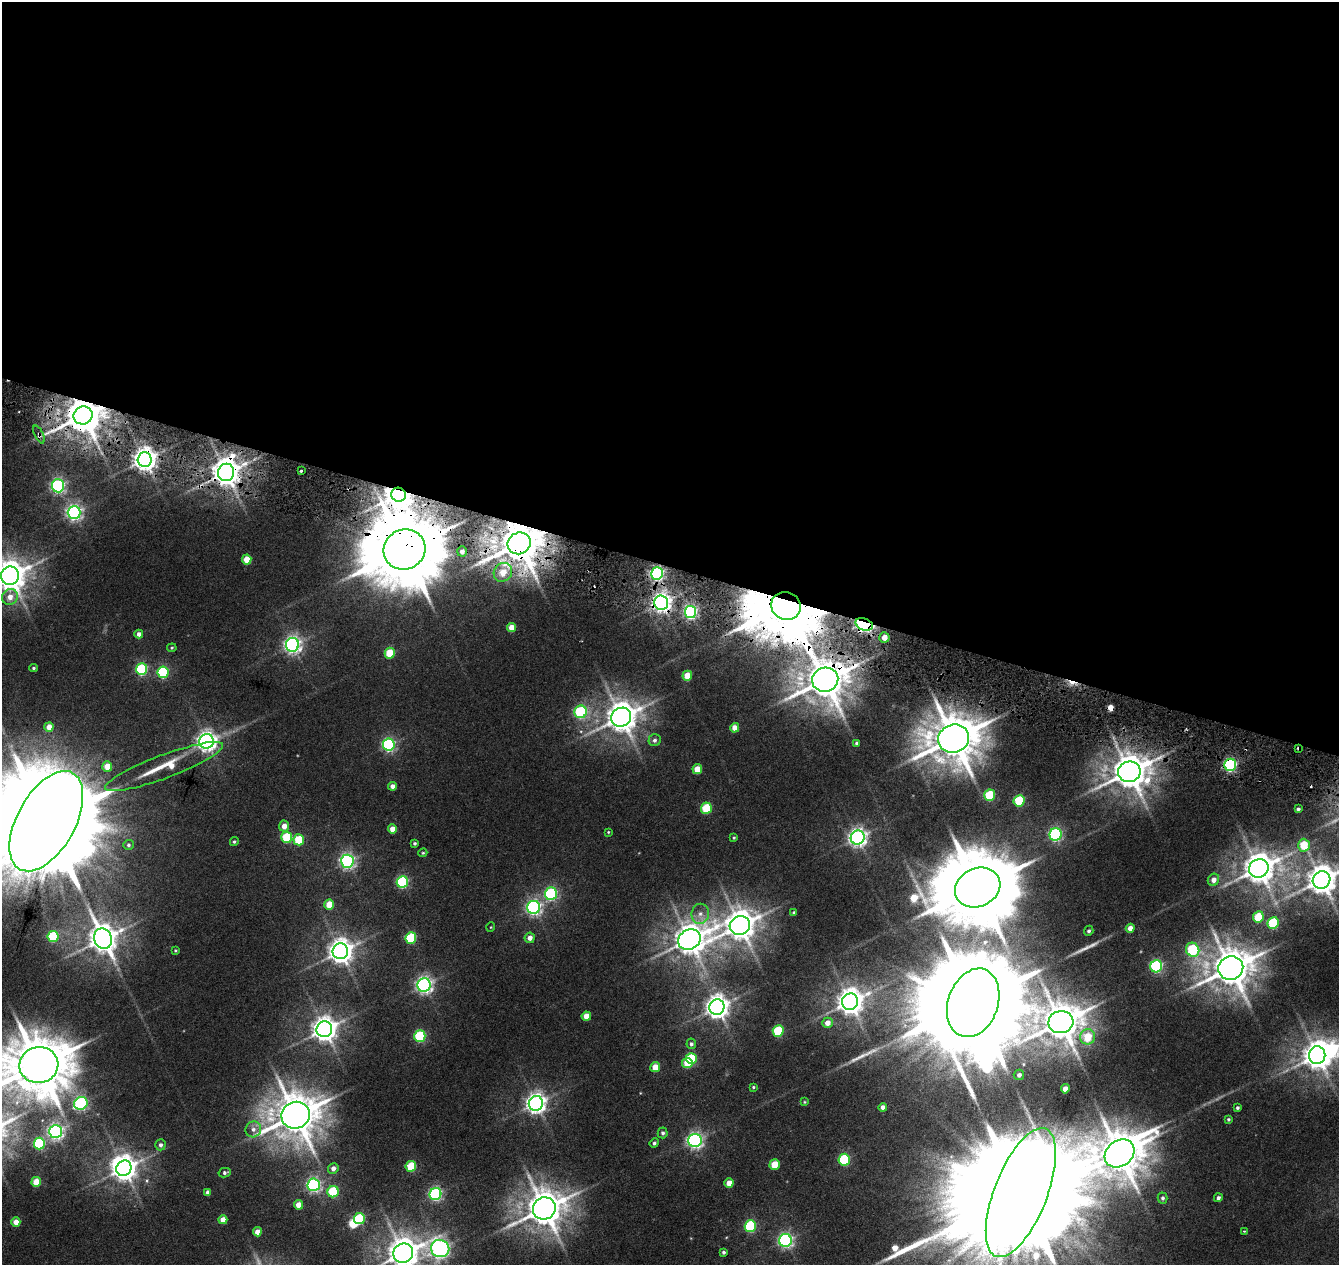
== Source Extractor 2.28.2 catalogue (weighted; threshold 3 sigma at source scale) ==
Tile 3 of 4 x 4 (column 3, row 1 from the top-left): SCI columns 2685-4021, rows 4072-5334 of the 5359 x 5555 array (HDU 1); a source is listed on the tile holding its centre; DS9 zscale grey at full resolution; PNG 1341 x 1267 px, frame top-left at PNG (2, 2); each listed source drawn as its Kron ellipse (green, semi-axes under 4 px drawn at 4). Shown black and unused: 45% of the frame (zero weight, under 3 of 6 exposures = <1% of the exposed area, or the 3 px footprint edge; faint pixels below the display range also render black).
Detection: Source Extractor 2.28.2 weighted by HDU 2 'WHT'; one run over the whole footprint, this tile lists its part. Background 0.0186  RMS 0.0027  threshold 0.0111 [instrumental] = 3 sigma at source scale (4.09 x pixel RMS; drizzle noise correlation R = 1.36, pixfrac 0.8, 0.0396/0.0396 arcsec/px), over >= 5 px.
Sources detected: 164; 5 inside a brighter object's white glare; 3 cosmic-ray / hot-pixel residue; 2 long thin detections or spike segments (spike, bleed or trail) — neither listed nor drawn; the other 154 listed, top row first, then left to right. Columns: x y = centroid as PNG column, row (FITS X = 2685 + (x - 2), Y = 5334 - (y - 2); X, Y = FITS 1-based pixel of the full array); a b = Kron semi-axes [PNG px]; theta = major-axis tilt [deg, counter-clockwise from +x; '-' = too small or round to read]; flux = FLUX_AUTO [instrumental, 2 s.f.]
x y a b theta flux
83 415 9 9 - 700
39 434 9 4 -64 0.6
145 460 7 7 - 190
301 471 4 2 - 0.25
226 472 9 8 - 340
58 486 6 6 - 55
398 495 7 7 - 370
74 512 6 6 - 75
519 543 12 10 27 1000
404 550 21 20 - 2700
462 551 5 5 - 1.4
247 560 5 4 - 4.5
503 572 10 9 - 4.6
657 573 6 6 - 56
10 576 9 9 - 410
10 597 8 7 - 2.3
661 603 7 7 - 130
786 606 15 14 - 2700
691 612 6 6 - 49
864 624 9 6 -20 66
511 628 4 4 - 2.8
139 634 4 4 - 1.1
884 637 5 5 - 2.3
292 645 7 6 - 96
172 648 5 4 - 0.29
390 653 5 5 - 6.8
33 668 4 3 - 0.37
142 669 6 5 - 26
163 672 6 5 - 22
687 676 5 5 - 4.2
825 680 13 12 - 790
581 712 6 6 - 23
621 717 10 9 - 410
49 727 5 4 - 2.5
735 728 5 4 - 2.3
954 738 15 14 - 1100
654 740 6 6 - 0.68
206 741 7 7 - 130
857 743 4 3 - 0.53
389 745 6 6 - 44
1299 748 4 3 - 0.81
1230 765 6 6 - 42
107 766 5 5 - 3.5
164 767 63 11 20 9.7
697 769 5 4 - 3.9
1129 772 11 10 - 590
392 786 4 4 - 1.4
990 795 6 5 - 13
1019 801 6 5 - 13
706 808 5 5 - 10
1298 809 3 3 - 0.45
46 821 55 29 61 17000
284 826 5 5 - 2
392 829 4 4 - 2.5
608 832 4 3 - 0.22
1055 834 6 6 - 45
287 837 6 5 - 13
858 837 7 7 - 110
734 838 4 3 - 0.27
299 840 5 5 - 9.2
234 842 5 4 - 0.39
415 843 3 3 - 0.43
128 845 5 5 - 0.47
1304 845 6 6 - 6.1
423 853 4 4 - 0.28
347 861 6 6 - 67
1259 868 10 9 - 410
1213 880 6 5 - 1.6
1322 880 9 8 - 380
402 882 6 5 - 28
978 887 23 19 25 3000
551 894 6 6 - 35
329 905 5 4 - 5
534 907 6 6 - 66
794 913 3 3 - 0.34
700 914 10 8 79 1.6
1258 917 6 5 - 8.5
1273 923 6 5 - 18
740 925 10 9 - 400
491 927 5 3 - 0.19
1130 928 4 4 - 1.7
1089 931 5 4 - 0.51
53 937 5 5 - 16
411 938 6 5 - 15
530 938 5 5 - 1.5
103 939 10 9 - 330
689 939 12 10 27 400
175 950 4 3 - 0.26
1193 950 7 6 - 19
340 951 8 7 - 230
1156 966 6 6 - 35
1231 968 12 11 - 720
424 985 7 6 - 91
850 1002 8 8 - 280
973 1003 35 25 70 10000
717 1007 8 7 - 190
586 1016 4 4 - 2.6
1061 1022 12 11 - 670
827 1023 5 5 - 2.1
324 1029 8 7 - 240
778 1031 6 5 - 14
420 1036 6 5 - 21
1087 1037 7 7 - 6
691 1044 5 5 - 0.55
1317 1055 9 8 - 340
691 1059 5 5 - 14
687 1063 5 5 - 6
39 1065 19 18 - 1600
655 1067 5 5 - 4
1019 1075 5 5 - 0.86
753 1087 3 3 - 0.28
1065 1089 4 4 - 2
804 1102 4 3 - 0.22
81 1103 7 6 - 41
536 1103 7 7 - 140
883 1107 4 4 - 0.93
1237 1108 3 3 - 0.41
296 1115 14 13 - 860
1228 1119 4 4 - 0.37
253 1129 8 7 - 1.3
55 1131 6 6 - 78
663 1133 5 5 - 0.54
695 1140 6 6 - 72
39 1143 6 5 - 22
654 1143 5 4 - 0.52
160 1145 5 5 - 0.78
1120 1153 16 12 39 890
844 1160 6 5 - 20
775 1165 5 5 - 5.5
411 1166 5 5 - 8.6
124 1168 8 7 - 240
333 1168 5 5 - 1.2
225 1173 6 4 12 0.51
36 1182 5 5 - 5.9
729 1183 5 4 - 2.7
314 1185 6 6 - 56
207 1192 4 3 - 0.78
333 1192 6 5 - 13
1021 1193 68 26 69 25000
435 1194 6 6 - 45
1163 1198 5 5 - 0.54
1218 1198 4 4 - 0.7
298 1205 4 4 - 2.8
544 1208 12 11 - 600
359 1219 5 5 - 16
223 1220 4 4 - 2.4
16 1222 4 4 - 2.7
750 1226 6 5 - 22
1244 1231 3 2 - 0.17
257 1232 4 4 - 2.5
785 1240 6 6 - 59
440 1249 9 8 - 90
723 1252 4 4 - 0.44
403 1253 10 9 - 420
Overlapping masked pixels (flux is a lower limit): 14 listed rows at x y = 83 415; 39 434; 145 460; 226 472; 398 495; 519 543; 404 550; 661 603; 786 606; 864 624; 825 680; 954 738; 1299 748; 1230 765
Isophote crosses this tile's border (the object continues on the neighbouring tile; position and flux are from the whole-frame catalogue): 6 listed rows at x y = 10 576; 46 821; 1322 880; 39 1065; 1021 1193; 403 1253